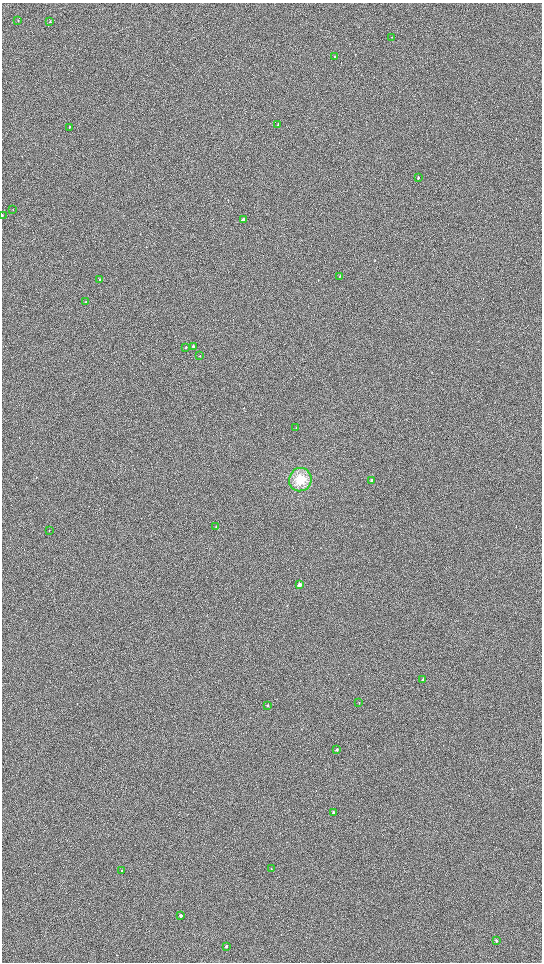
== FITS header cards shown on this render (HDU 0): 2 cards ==
NAXIS1  =                 1080 / length of data axis 1
NAXIS2  =                 1920 / length of data axis 2

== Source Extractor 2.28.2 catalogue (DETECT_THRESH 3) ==
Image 1080 x 1920 px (HDU 0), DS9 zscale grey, zoomed out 1/2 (1 PNG px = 2 x 2 image px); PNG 544 x 964 px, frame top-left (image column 1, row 1919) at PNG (2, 3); each listed source drawn as its Kron ellipse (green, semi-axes under 4 px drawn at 4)
Background 904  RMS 120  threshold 367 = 3 sigma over >= 5 px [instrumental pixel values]
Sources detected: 32; all 32 listed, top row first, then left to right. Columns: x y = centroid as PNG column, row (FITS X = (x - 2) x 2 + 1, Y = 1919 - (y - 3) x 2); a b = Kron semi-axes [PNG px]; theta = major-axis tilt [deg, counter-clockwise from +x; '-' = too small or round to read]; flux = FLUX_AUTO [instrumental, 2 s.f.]
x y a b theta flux
18 20 3 2 - 11000
50 22 3 2 - 17000
392 37 3 2 - 6900
335 57 3 2 - 15000
278 124 3 2 - 14000
69 127 3 2 - 13000
418 177 3 2 - 26000
13 210 3 2 - 9600
2 215 3 1 - 7400
243 220 3 2 - 180000
340 276 3 2 - 10000
100 280 3 2 - 33000
86 302 3 1 - 9200
193 346 3 2 - 28000
186 347 3 2 - 18000
200 356 3 2 - 7700
296 428 2 2 - 7400
300 480 12 11 - 420000
372 480 3 2 - 42000
216 526 3 2 - 8600
49 531 2 1 - 7600
300 585 3 2 - 180000
423 679 3 2 - 22000
359 703 2 2 - 10000
267 705 3 2 - 19000
337 750 2 2 - 51000
333 812 2 2 - 39000
271 869 2 1 - 7100
122 871 2 2 - 19000
181 916 2 2 - 110000
496 941 2 2 - 42000
226 946 2 2 - 61000
At the frame edge (FLAGS 8, measured only in part): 1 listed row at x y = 2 215